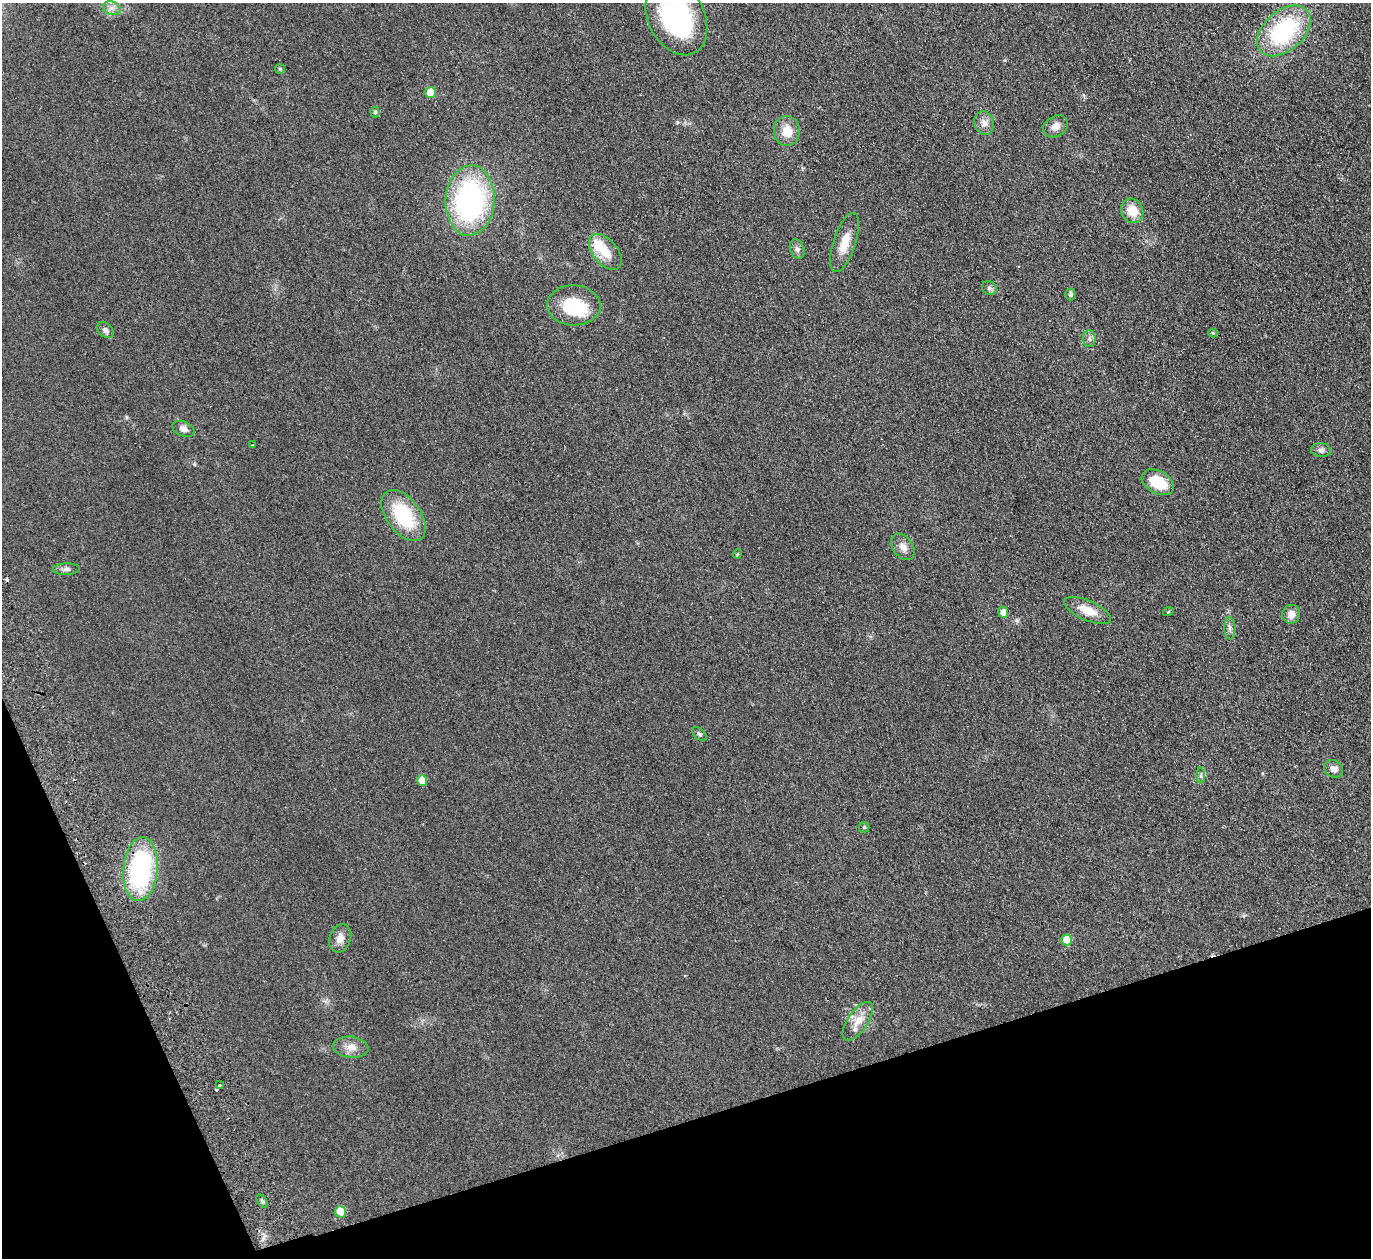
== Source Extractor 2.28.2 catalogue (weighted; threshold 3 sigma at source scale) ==
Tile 14 of 4 x 4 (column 2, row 4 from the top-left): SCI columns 1424-2792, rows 306-1561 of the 5585 x 5508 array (HDU 1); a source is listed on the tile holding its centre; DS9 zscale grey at full resolution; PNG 1373 x 1260 px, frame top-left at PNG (2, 3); each listed source drawn as its Kron ellipse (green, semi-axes under 4 px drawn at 4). Shown black and unused: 16% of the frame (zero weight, under 2 of 3 exposures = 3% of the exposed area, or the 3 px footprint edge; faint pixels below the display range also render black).
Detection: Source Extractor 2.28.2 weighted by HDU 2 'WHT'; one run over the whole footprint, this tile lists its part. Background 0.0914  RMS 0.01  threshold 0.0452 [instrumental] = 3 sigma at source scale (4.5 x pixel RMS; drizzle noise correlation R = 1.50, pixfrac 1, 0.05/0.05 arcsec/px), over >= 5 px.
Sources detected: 50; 1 inside a brighter object's white glare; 2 cosmic-ray / hot-pixel residue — neither listed nor drawn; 1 inside a brighter listed object's ellipse — not listed separately; the other 46 listed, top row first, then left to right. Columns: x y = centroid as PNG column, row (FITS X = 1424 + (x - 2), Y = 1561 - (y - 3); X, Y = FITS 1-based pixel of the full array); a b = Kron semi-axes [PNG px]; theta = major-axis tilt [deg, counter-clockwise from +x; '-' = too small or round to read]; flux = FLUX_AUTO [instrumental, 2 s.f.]
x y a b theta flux
112 8 9 6 -20 4.6
676 18 40 28 -63 140
1284 31 31 20 41 95
280 69 5 4 - 1.1
431 92 5 5 - 25
375 112 5 4 - 1.5
984 123 12 9 -73 6.1
1056 126 13 10 31 6.6
787 131 15 13 -86 15
470 201 35 24 86 190
1132 211 12 11 - 16
845 243 31 11 72 17
797 249 10 7 -71 3.3
605 252 21 12 -50 18
989 288 7 6 - 2.8
1071 294 6 5 - 2.4
574 305 27 20 -2 46
105 330 9 6 -46 3.2
1213 333 4 4 - 0.97
1089 339 8 6 -88 3.1
183 429 11 7 -24 5.5
252 445 3 2 - 0.57
1321 450 10 6 -6 3.1
1158 482 17 11 -28 31
404 516 29 17 -53 56
903 547 14 10 -55 6.9
737 554 5 3 - 0.8
66 569 13 5 2 3.5
1088 610 25 10 -23 16
1003 612 5 5 - 7
1168 612 5 3 - 0.74
1291 614 9 9 - 6.8
1230 628 11 6 -88 3.2
699 734 9 5 -46 1.9
1334 769 10 8 -34 5.3
1201 776 8 4 -90 1.9
422 780 5 5 - 13
864 827 5 5 - 1.2
140 869 32 17 85 140
340 938 14 10 70 7.6
1067 940 5 5 - 18
858 1021 22 10 55 12
351 1047 18 10 -8 9.1
220 1085 3 2 - 1.8
262 1201 7 4 -53 1.6
341 1212 6 5 - 30
Overlapping masked pixels (flux is a lower limit): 1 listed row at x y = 140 869
Isophote crosses this tile's border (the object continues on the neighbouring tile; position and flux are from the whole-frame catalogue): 1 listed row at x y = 676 18